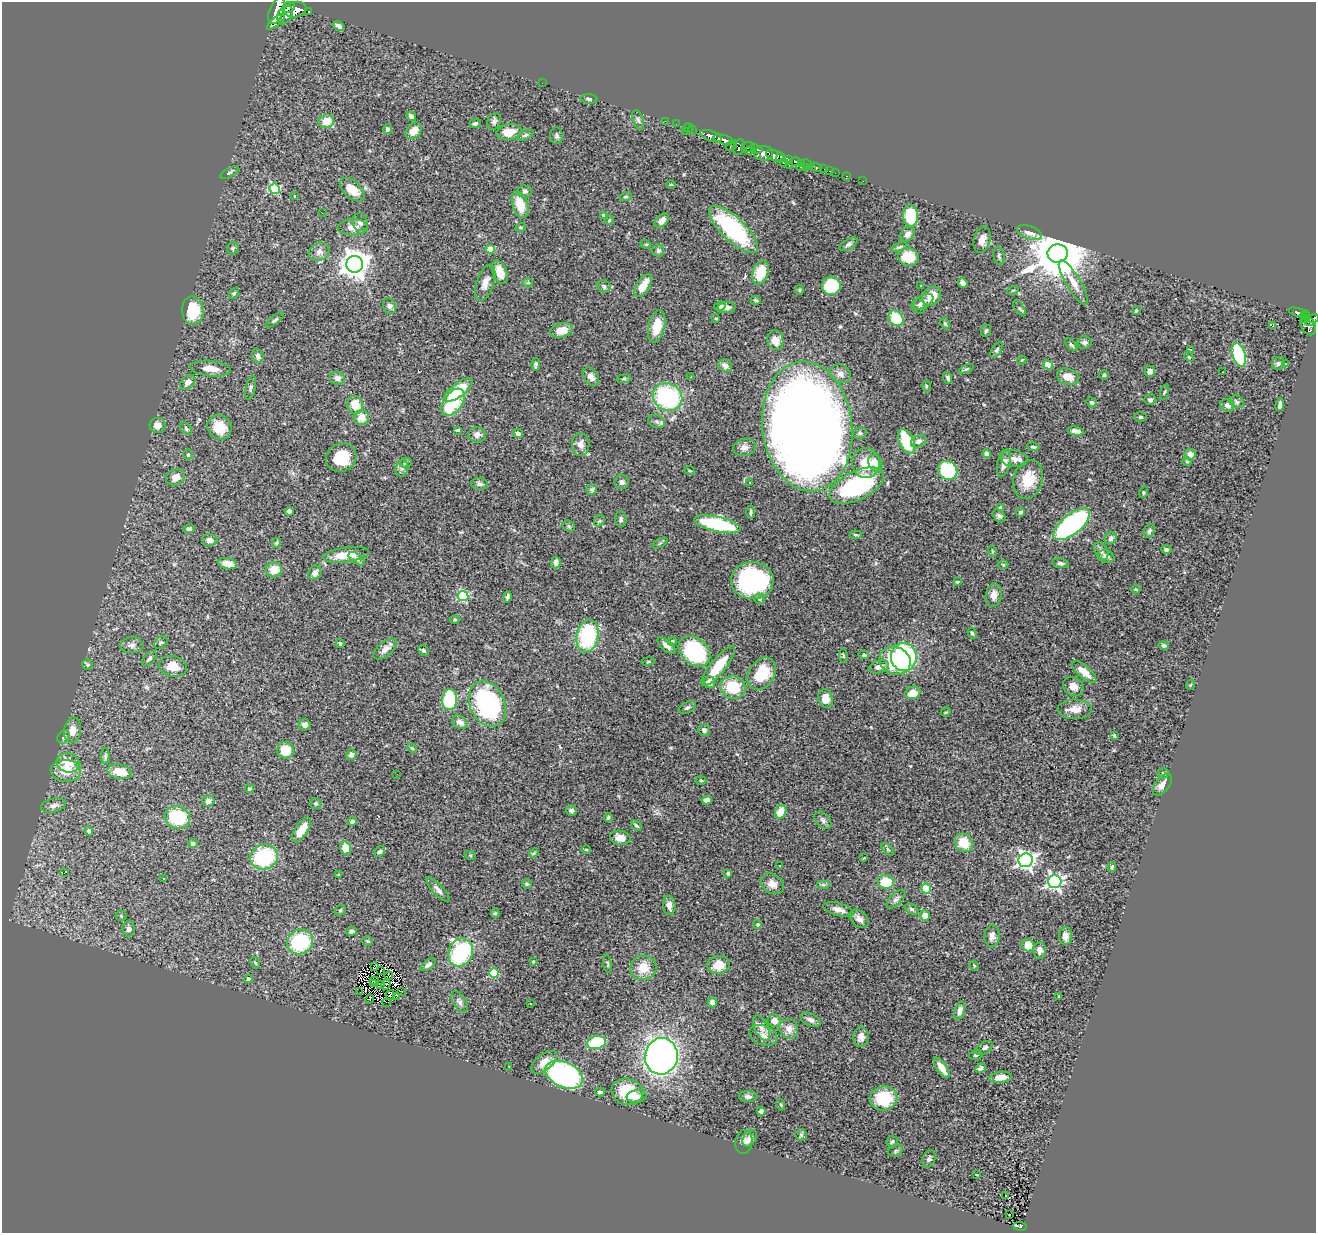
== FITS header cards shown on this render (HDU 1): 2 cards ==
NAXIS1  =                 1314
NAXIS2  =                 1231

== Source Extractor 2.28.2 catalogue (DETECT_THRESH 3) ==
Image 1314 x 1231 px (HDU 1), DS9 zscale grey, 1 PNG px = 1 image px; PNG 1318 x 1235 px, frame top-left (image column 1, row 1231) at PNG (2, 2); each listed source drawn as its Kron ellipse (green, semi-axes under 4 px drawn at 4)
Background 1.05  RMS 0.06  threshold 0.181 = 3 sigma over >= 5 px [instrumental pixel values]
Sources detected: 405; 6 with non-positive FLUX_AUTO (blend fragments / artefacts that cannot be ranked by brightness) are neither listed nor drawn; the other 399 listed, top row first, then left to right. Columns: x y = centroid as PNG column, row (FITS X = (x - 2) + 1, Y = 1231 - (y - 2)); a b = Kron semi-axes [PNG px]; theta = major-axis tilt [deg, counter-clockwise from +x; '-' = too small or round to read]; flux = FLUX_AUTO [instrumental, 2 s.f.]
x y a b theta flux
288 7 6 5 - 1200
295 10 11 7 12 2700
276 11 14 7 69 6500
308 11 3 3 - 77
285 15 10 7 66 1200
276 22 11 4 39 420
339 26 6 4 -32 13
542 83 2 2 - 2
589 99 8 4 -4 7.7
411 116 5 4 - 18
638 120 10 5 -71 11
326 121 8 6 5 52
494 121 9 6 68 13
665 121 2 2 - 7.7
475 123 6 4 16 8.2
676 124 2 2 - 6
688 128 5 3 - 45
387 129 5 4 - 11
692 130 3 2 - 23
414 131 9 6 46 41
685 131 3 2 - 28
509 132 13 8 10 54
525 135 8 4 25 9.8
557 136 8 6 -85 10
711 136 11 5 -20 1100
723 140 10 4 -16 1200
731 145 6 4 40 110
739 147 8 6 70 420
748 147 7 5 4 280
756 149 6 3 -22 330
750 151 4 3 - 79
763 153 9 7 0 750
775 156 10 5 -23 1400
781 157 5 2 - 700
789 160 4 4 - 560
796 162 6 4 -16 280
783 163 3 3 - 82
802 163 2 2 - 31
807 164 6 3 -27 77
789 165 3 2 - 14
801 167 3 3 - 43
816 167 6 3 -28 260
806 168 2 2 - 53
824 169 3 2 - 4.1
830 171 3 2 - 6.7
230 172 10 4 29 7.5
835 173 2 2 - 14
846 176 4 2 - 5.8
863 181 2 2 - 6.1
671 184 5 3 - 3.6
275 189 5 5 - 280
352 190 15 8 -42 65
525 191 7 6 - 11
294 196 3 2 - 3.1
626 197 6 4 18 5.3
520 205 13 7 -72 77
322 213 2 2 - 30
603 215 3 3 - 4.9
911 216 10 7 -87 170
609 220 4 3 - 4.1
662 220 8 5 45 23
360 222 9 7 -66 18
353 227 15 8 2 29
521 227 5 3 - 4.2
733 229 32 11 -43 400
1030 233 13 6 -19 25
907 234 8 6 48 20
982 240 13 8 74 36
646 244 5 4 - 5.7
849 244 10 5 31 10
899 247 8 4 18 7.1
233 248 6 5 - 7.3
490 249 4 4 - 67
658 251 6 6 - 10
319 252 10 9 - 21
1058 253 10 9 - 30000
999 256 9 5 -81 9.9
909 257 10 8 -14 100
355 264 8 8 - 5100
500 272 12 7 -68 51
760 273 12 8 71 100
1073 282 25 7 -59 48
485 283 19 8 71 32
528 283 5 4 - 5.3
963 283 5 4 - 18
604 286 7 6 - 11
643 286 13 6 58 67
831 286 9 9 - 180
921 286 3 3 - 14
800 290 5 3 - 4.1
1013 290 5 3 - 4.5
234 293 6 4 52 5.7
931 296 10 8 47 61
756 300 5 4 - 6.1
923 302 12 6 27 20
389 306 8 6 -67 12
720 306 6 4 7 16
919 306 8 6 -79 11
726 307 9 5 5 14
1020 308 9 4 -55 7.1
193 310 14 10 -86 160
1136 310 3 2 - 5.3
1298 313 10 3 -19 78
1305 315 5 2 - 120
716 318 4 2 - 3.5
896 318 8 6 -52 140
1313 318 6 4 11 300
1305 319 4 2 - 69
275 320 11 4 39 7.4
1309 322 4 3 - 130
945 323 6 4 -63 5.6
1308 325 10 7 -64 320
657 326 16 8 77 83
1273 326 3 3 - 14
562 330 11 7 15 45
986 331 6 5 - 7.3
775 340 10 8 -81 41
1085 342 7 6 - 13
1071 345 8 4 -43 7.9
1190 349 4 3 - 5.8
997 350 9 4 56 8.1
1239 355 12 6 -72 400
258 356 7 5 -71 15
1189 357 5 4 - 4.7
1022 360 5 3 - 3.7
1278 363 7 6 - 8.7
536 364 6 3 88 7.6
1286 364 4 3 - 4.2
1048 365 5 4 - 61
725 366 7 6 - 23
211 369 20 7 -5 45
966 369 8 4 27 6.2
1150 371 5 5 - 15
1223 372 2 2 - 2.5
840 374 11 8 -32 23
1104 375 5 4 - 6.4
591 377 10 6 -56 19
691 377 3 3 - 5.9
1068 377 11 8 -21 48
337 378 7 6 - 18
948 378 6 4 -73 9.8
624 379 7 3 8 5.6
188 382 8 6 43 28
926 386 6 4 -89 4.9
251 388 12 5 77 9.3
458 390 17 7 37 160
1164 392 8 3 75 4.8
667 397 15 13 -30 470
1150 400 6 5 - 9.6
453 402 15 9 55 200
1092 402 5 4 - 9.9
1237 402 7 6 - 9.4
355 405 9 7 -74 71
1227 405 7 6 - 21
1280 405 6 3 80 14
362 417 7 7 - 51
1140 417 6 4 -1 6.4
656 421 8 6 -22 11
157 425 8 7 - 32
807 426 65 45 -83 7000
219 427 13 11 -46 88
186 429 7 4 -53 7.1
458 430 4 3 - 5.9
1076 431 8 4 -11 20
518 433 5 4 - 11
860 433 7 5 13 8.9
477 435 8 7 - 20
906 441 13 7 -64 190
918 441 8 5 30 14
581 444 11 8 -89 28
744 447 11 8 11 22
1033 447 6 3 -7 6.7
986 454 4 4 - 13
1190 454 6 5 - 24
188 455 5 4 - 5.4
341 457 16 14 31 100
1014 459 13 8 -7 29
1187 462 5 3 - 4.2
406 463 6 5 - 7.8
866 463 15 14 - 89
875 463 9 6 -63 58
1004 463 14 6 77 32
402 468 8 6 74 12
948 470 10 9 - 250
690 471 5 3 - 3.7
175 477 9 8 - 30
1028 480 20 14 74 100
622 482 7 7 - 13
750 482 3 2 - 3.9
479 484 8 5 -8 10
857 486 29 14 26 550
592 490 5 5 - 7.4
1144 492 6 4 74 5.4
1000 508 4 4 - 15
289 511 4 4 - 13
751 512 6 3 88 6.7
1021 512 4 3 - 8
999 516 7 5 -41 11
621 519 8 6 -84 9.8
599 521 6 4 43 7.1
717 524 24 7 -13 350
1072 524 22 9 39 670
569 526 6 5 - 6.7
189 529 6 4 11 8.9
1149 531 7 5 69 8.5
855 535 6 3 -6 5.4
1111 538 6 5 - 14
210 540 8 5 -3 20
276 543 5 4 - 4.9
660 543 8 3 31 5.1
1166 550 5 4 - 8.6
992 551 5 3 - 3.4
1101 551 9 6 -59 16
346 555 23 7 8 93
1106 556 8 6 -17 19
357 559 9 5 -35 13
556 563 6 4 83 16
1060 563 8 5 -10 11
228 564 9 5 -13 38
1003 565 5 3 - 3.6
274 570 8 7 - 54
315 573 7 6 - 21
752 581 21 18 -1 570
957 582 3 2 - 3.7
1136 589 4 3 - 3.6
994 595 12 8 81 28
463 596 5 5 - 340
507 597 6 3 74 10
760 599 5 5 - 8.2
455 619 5 3 - 3.8
972 633 5 4 - 5.9
587 636 16 11 78 350
672 641 4 4 - 10
161 643 7 5 39 8.1
340 643 4 3 - 5.7
132 645 12 8 2 18
666 645 11 5 -40 21
1164 645 5 4 - 7.9
385 649 14 7 38 27
423 651 6 5 - 8
694 651 18 13 -42 380
864 655 5 4 - 9.3
843 656 7 3 -82 4.8
904 657 14 13 - 670
149 658 9 5 48 11
648 661 7 3 9 4.9
895 661 16 13 -27 160
87 665 6 5 - 6.3
173 666 14 10 -16 60
718 666 25 7 51 120
879 667 10 6 19 21
1084 672 15 6 -41 57
762 674 17 12 55 140
709 682 6 5 - 35
1190 685 5 3 - 3.7
1073 686 11 9 -34 32
733 687 12 11 - 150
913 693 8 6 16 56
826 699 9 7 -73 53
450 700 10 7 86 300
487 704 24 17 -64 620
687 708 9 5 26 10
1075 709 17 9 -1 43
946 712 5 3 - 4.7
460 722 8 6 -29 25
305 725 6 5 - 16
73 730 13 8 81 35
704 730 6 5 - 11
1114 735 3 3 - 4.6
64 737 7 5 52 8.9
412 748 5 3 - 4.4
285 750 8 8 - 82
351 755 5 5 - 14
105 756 8 4 90 7.8
68 763 12 9 -17 50
66 771 15 11 -4 69
120 772 12 7 -11 58
1163 773 5 5 - 5.9
397 774 2 2 - 2.2
701 780 5 3 - 3.8
1162 785 12 7 51 29
250 789 4 4 - 6.1
707 800 5 4 - 19
208 801 6 5 - 19
316 804 6 5 - 7.5
53 805 12 7 13 19
571 810 5 5 - 11
781 812 7 5 65 62
177 817 13 11 -21 200
608 817 4 3 - 5.4
823 820 10 6 -46 13
352 821 5 3 - 10
636 826 6 4 -43 6.4
302 830 14 6 56 56
89 831 5 4 - 6.6
620 838 10 7 -9 37
964 843 10 8 -49 86
193 844 4 4 - 15
345 848 6 5 - 59
888 849 7 4 -44 7.8
586 850 5 3 - 3.8
380 852 6 4 43 7.5
534 853 5 4 - 4.4
470 855 6 3 -19 4.1
264 857 14 12 23 330
864 858 3 2 - 2.5
1026 860 7 7 - 1400
780 865 3 2 - 5.4
1112 867 4 3 - 6
64 873 4 2 - 19
728 873 4 3 - 8.4
339 875 3 2 - 3.9
163 879 3 3 - 5.5
1055 881 7 6 - 1100
886 882 8 7 - 110
527 884 4 4 - 5
772 884 12 9 -33 34
823 885 7 4 0 7.6
926 889 5 5 - 180
438 890 16 5 -47 18
896 899 12 6 44 13
669 905 9 6 -85 22
838 909 16 6 -15 28
912 909 7 5 -28 9
340 910 6 4 43 5.7
495 913 5 4 - 6.1
121 916 5 5 - 6
925 916 5 5 - 31
859 919 11 7 -42 21
758 924 4 4 - 6.1
129 929 8 6 -89 16
352 931 5 4 - 12
992 936 11 7 87 19
1065 936 9 6 -88 25
367 941 5 4 - 5.3
300 942 13 12 - 260
1028 945 6 6 - 63
1040 950 8 6 89 19
461 952 14 12 68 400
533 961 3 3 - 3.9
255 963 6 4 -61 4.9
607 964 9 4 -82 6.1
428 965 8 4 37 13
718 965 11 9 8 57
974 966 5 4 - 4.1
374 967 3 2 - 3
643 968 13 12 - 71
381 970 4 2 - 2.8
494 973 5 4 - 200
389 976 4 3 - 1.1
248 979 4 4 - 14
374 981 5 2 - 4.1
373 984 3 2 - 2.9
380 985 3 2 - 6.1
386 985 6 3 51 1.4
401 991 3 2 - 2
360 992 3 2 - 6.7
390 995 5 2 - 1.5
396 996 4 3 - 5.5
1059 996 3 2 - 2.8
370 999 5 3 - 3.9
386 1002 3 2 - 78
459 1002 12 6 -57 15
712 1002 5 5 - 31
531 1004 3 2 - 10
959 1011 9 5 72 19
811 1020 11 6 -26 17
774 1021 7 6 - 33
761 1028 14 6 -63 25
789 1029 10 9 - 35
763 1035 15 9 -21 34
861 1037 10 7 86 23
596 1043 9 6 13 220
984 1048 9 6 33 19
976 1055 7 4 11 8.4
661 1056 18 16 79 2000
544 1062 15 8 38 44
509 1066 3 2 - 3.5
942 1068 12 5 -55 40
981 1068 6 3 30 11
564 1075 20 12 -25 740
1000 1077 11 5 8 36
600 1092 5 3 - 8.8
627 1092 16 13 -15 150
637 1096 10 6 7 18
748 1097 9 5 -1 12
884 1098 13 12 - 190
781 1105 5 3 - 4.1
761 1111 4 4 - 11
801 1135 6 5 - 6.9
750 1138 9 6 54 16
744 1142 12 8 82 25
892 1142 6 5 - 8
895 1151 7 5 23 7.5
929 1159 9 6 66 12
977 1174 3 2 - 8.6
1006 1195 3 3 - 29
1009 1215 3 2 - 7.1
1020 1226 7 4 -7 77
At the frame edge (FLAGS 8, measured only in part): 2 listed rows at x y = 276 11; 1313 318
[6 non-positive-flux detections neither listed nor drawn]